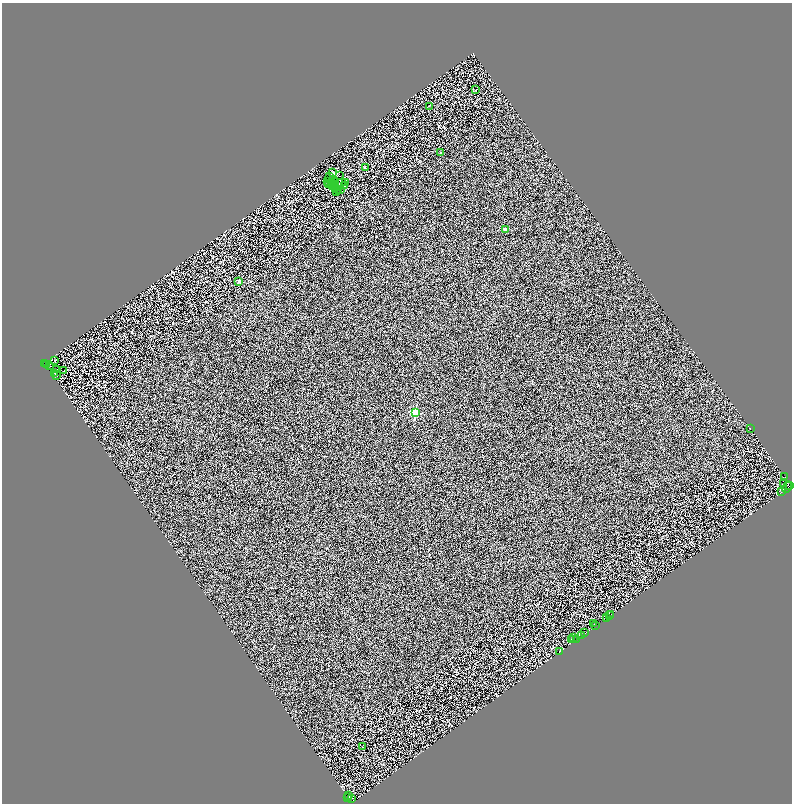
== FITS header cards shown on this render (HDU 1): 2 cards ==
NAXIS1  =                 1580
NAXIS2  =                 1603

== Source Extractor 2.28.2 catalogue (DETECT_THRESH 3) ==
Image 1580 x 1603 px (HDU 1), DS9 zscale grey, zoomed out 1/2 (1 PNG px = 2 x 2 image px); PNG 794 x 806 px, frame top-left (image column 1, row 1602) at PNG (2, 3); each listed source drawn as its Kron ellipse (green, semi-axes under 4 px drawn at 4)
Background 0.12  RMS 3.3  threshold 9.92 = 3 sigma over >= 5 px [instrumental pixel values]
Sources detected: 88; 36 cannot appear on this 1/2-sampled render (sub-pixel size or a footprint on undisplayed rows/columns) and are neither listed nor drawn; the other 52 listed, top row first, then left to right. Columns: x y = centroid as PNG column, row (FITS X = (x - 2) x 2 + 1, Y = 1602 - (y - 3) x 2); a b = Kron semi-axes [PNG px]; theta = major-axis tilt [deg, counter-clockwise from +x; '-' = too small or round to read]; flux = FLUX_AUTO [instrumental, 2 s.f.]
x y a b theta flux
475 90 2 1 - 160
429 106 2 1 - 570
440 153 2 2 - 1400
365 168 2 2 - 300
333 173 3 2 - 530
339 176 3 1 - 330
329 177 3 2 - 240
327 182 2 1 - 170
336 182 2 2 - 160
332 183 3 1 - 180
342 183 2 1 - 130
346 183 2 1 - 320
329 184 3 1 - 430
336 184 2 2 - 370
332 185 2 1 - 200
345 186 2 1 - 49
335 189 2 1 - 29
338 190 2 1 - 160
340 190 2 1 - 250
336 191 2 1 - 200
505 229 2 2 - 3700
239 281 2 2 - 5100
55 361 2 1 - 270
45 364 3 1 - 1500
46 365 2 1 - 180
49 365 3 1 - 280
56 369 2 1 - 130
64 371 2 1 - 180
55 373 2 1 - 130
56 376 2 1 - 250
415 412 3 3 - 47000
750 429 2 1 - 10000
784 476 3 3 - 15000
783 483 3 2 - 23000
789 486 3 2 - 16000
787 487 6 2 66 5400
781 492 3 2 - 6500
611 614 2 1 - 1200
610 616 2 1 - 710
606 618 3 2 - 15000
593 624 2 1 - 2100
596 625 2 1 - 1100
585 633 2 1 - 11000
582 635 2 1 - 1600
574 637 2 1 - 760
571 639 2 1 - 370
576 639 3 2 - 2800
559 652 2 1 - 150
363 747 2 1 - 300
348 796 2 1 - 250
348 797 2 1 - 330
352 798 3 2 - 2900
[36 sub-pixel or undisplayed-footprint detections neither listed nor drawn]